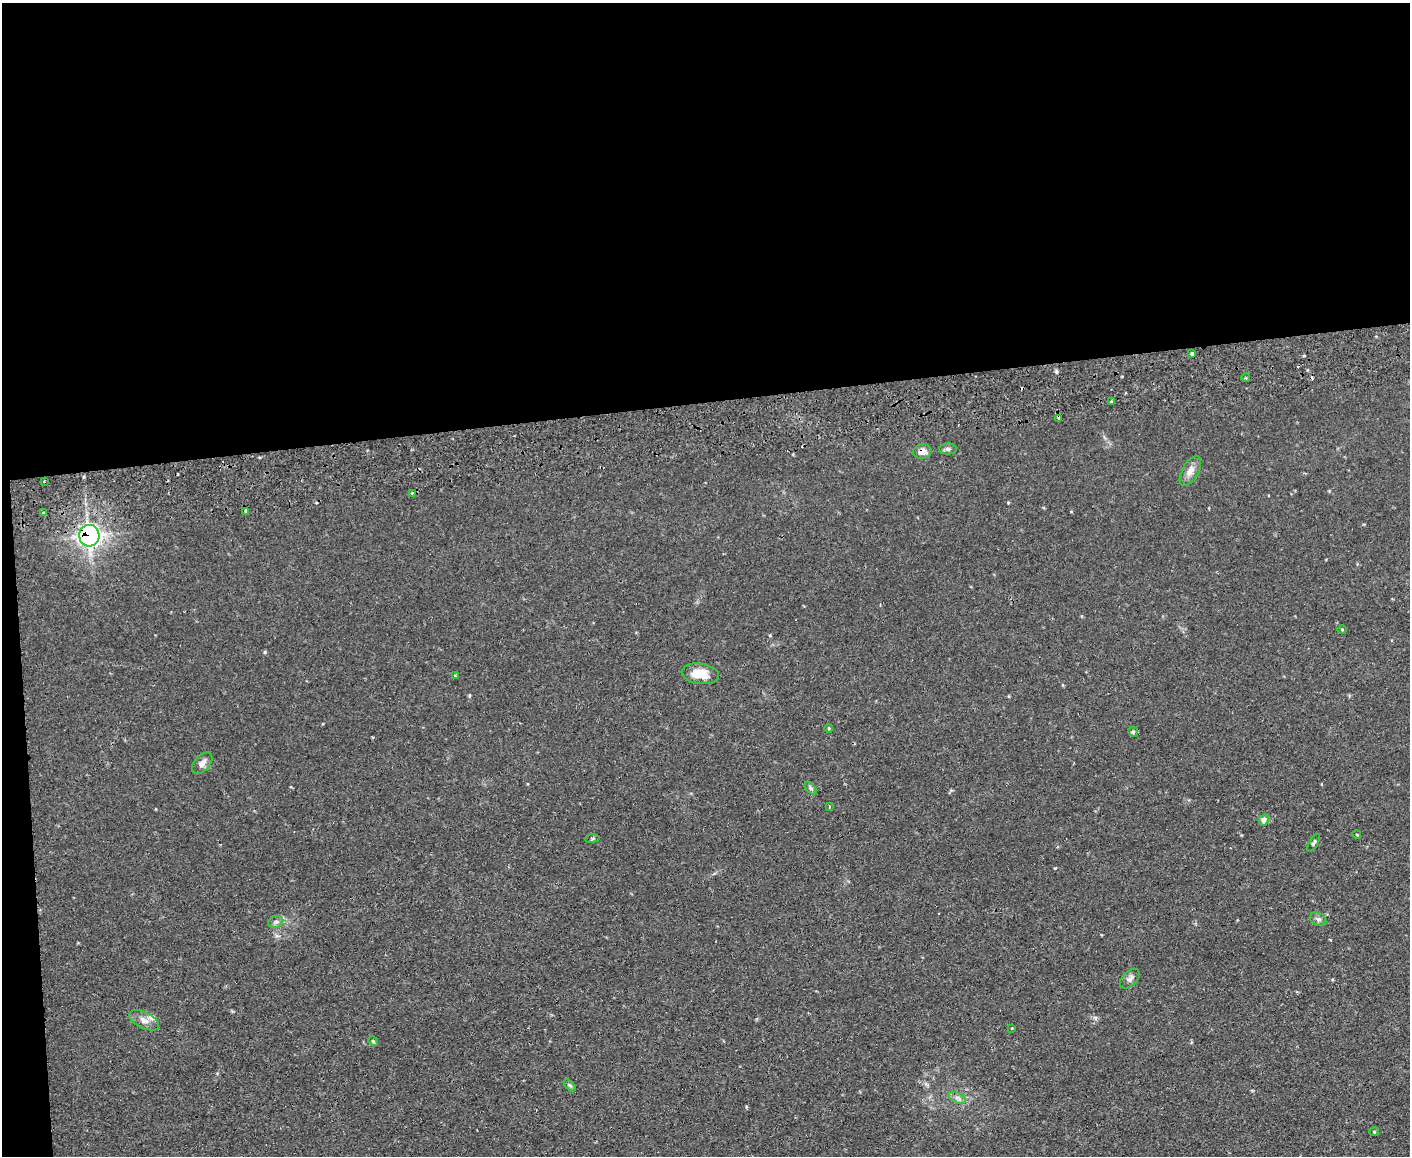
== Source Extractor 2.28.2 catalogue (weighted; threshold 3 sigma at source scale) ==
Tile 1 of 3 x 4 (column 1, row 1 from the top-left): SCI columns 132-1539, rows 3516-4669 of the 4595 x 4724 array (HDU 1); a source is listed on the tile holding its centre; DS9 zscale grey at full resolution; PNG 1412 x 1158 px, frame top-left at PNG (2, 3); each listed source drawn as its Kron ellipse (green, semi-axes under 4 px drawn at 4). Shown black and unused: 36% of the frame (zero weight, under 2 of 3 exposures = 3% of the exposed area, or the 3 px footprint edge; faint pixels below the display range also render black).
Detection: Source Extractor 2.28.2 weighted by HDU 2 'WHT'; one run over the whole footprint, this tile lists its part. Background 0.0291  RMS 0.0052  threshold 0.0233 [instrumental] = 3 sigma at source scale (4.5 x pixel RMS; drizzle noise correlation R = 1.50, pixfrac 1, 0.05/0.05 arcsec/px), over >= 5 px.
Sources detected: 41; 7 cosmic-ray / hot-pixel residue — neither listed nor drawn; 1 inside a brighter listed object's ellipse — not listed separately; the other 33 listed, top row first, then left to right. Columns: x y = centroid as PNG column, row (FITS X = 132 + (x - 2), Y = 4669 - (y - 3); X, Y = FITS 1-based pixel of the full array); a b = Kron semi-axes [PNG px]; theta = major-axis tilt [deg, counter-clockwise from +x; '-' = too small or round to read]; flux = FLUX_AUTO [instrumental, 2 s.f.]
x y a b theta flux
1192 354 3 3 - 1.5
1246 378 4 3 - 0.53
1111 402 4 3 - 0.77
1059 418 4 3 - 2.8
948 449 8 5 -1 1.3
922 451 9 7 6 3.5
1190 471 17 8 62 4
44 481 2 2 - 0.37
413 493 3 3 - 3.6
246 511 4 3 - 2.9
43 512 3 2 - 0.67
89 536 11 10 - 190
1342 629 5 3 - 0.42
700 674 19 10 -8 9.9
455 676 3 3 - 0.61
829 728 4 3 - 0.59
1133 732 5 4 - 0.75
202 763 12 8 47 2.7
811 788 7 4 -46 1
829 807 3 3 - 0.89
1264 820 5 5 - 2.7
1357 835 4 3 - 0.5
592 838 7 3 7 0.69
1314 843 10 4 60 1.1
1318 919 8 6 -28 1.7
276 922 8 6 20 1.3
1130 979 12 7 45 2.1
144 1020 16 8 -26 3.5
1012 1028 2 2 - 0.39
373 1041 5 4 - 0.64
570 1085 7 4 -45 0.87
957 1098 9 5 -26 1.8
1374 1132 5 4 - 0.63
Overlapping masked pixels (flux is a lower limit): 4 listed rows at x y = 1059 418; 922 451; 246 511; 89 536
Unlisted compact peaks at least as high as the median listed source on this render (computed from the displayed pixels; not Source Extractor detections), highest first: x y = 1056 371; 265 652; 1055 868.